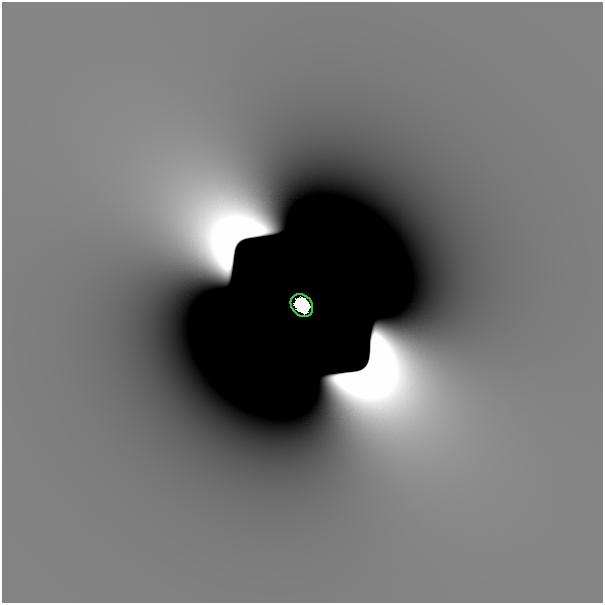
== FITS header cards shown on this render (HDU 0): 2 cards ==
NAXIS1  =                  601
NAXIS2  =                  601

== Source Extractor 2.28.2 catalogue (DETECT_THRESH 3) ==
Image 601 x 601 px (HDU 0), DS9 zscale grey, 1 PNG px = 1 image px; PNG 605 x 605 px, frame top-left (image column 1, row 601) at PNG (2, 2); each listed source drawn as its Kron ellipse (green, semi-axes under 4 px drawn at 4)
Background -6.15e-12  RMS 3.1e-12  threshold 9.20e-12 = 3 sigma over >= 5 px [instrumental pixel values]
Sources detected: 3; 2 with non-positive FLUX_AUTO (blend fragments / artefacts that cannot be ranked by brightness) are neither listed nor drawn; the other 1 listed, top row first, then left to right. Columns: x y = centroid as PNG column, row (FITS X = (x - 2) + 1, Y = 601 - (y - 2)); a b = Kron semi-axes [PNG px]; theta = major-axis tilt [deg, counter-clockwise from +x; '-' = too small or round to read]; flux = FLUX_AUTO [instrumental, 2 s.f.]
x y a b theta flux
302 305 12 10 -48 3.4
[2 non-positive-flux detections neither listed nor drawn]